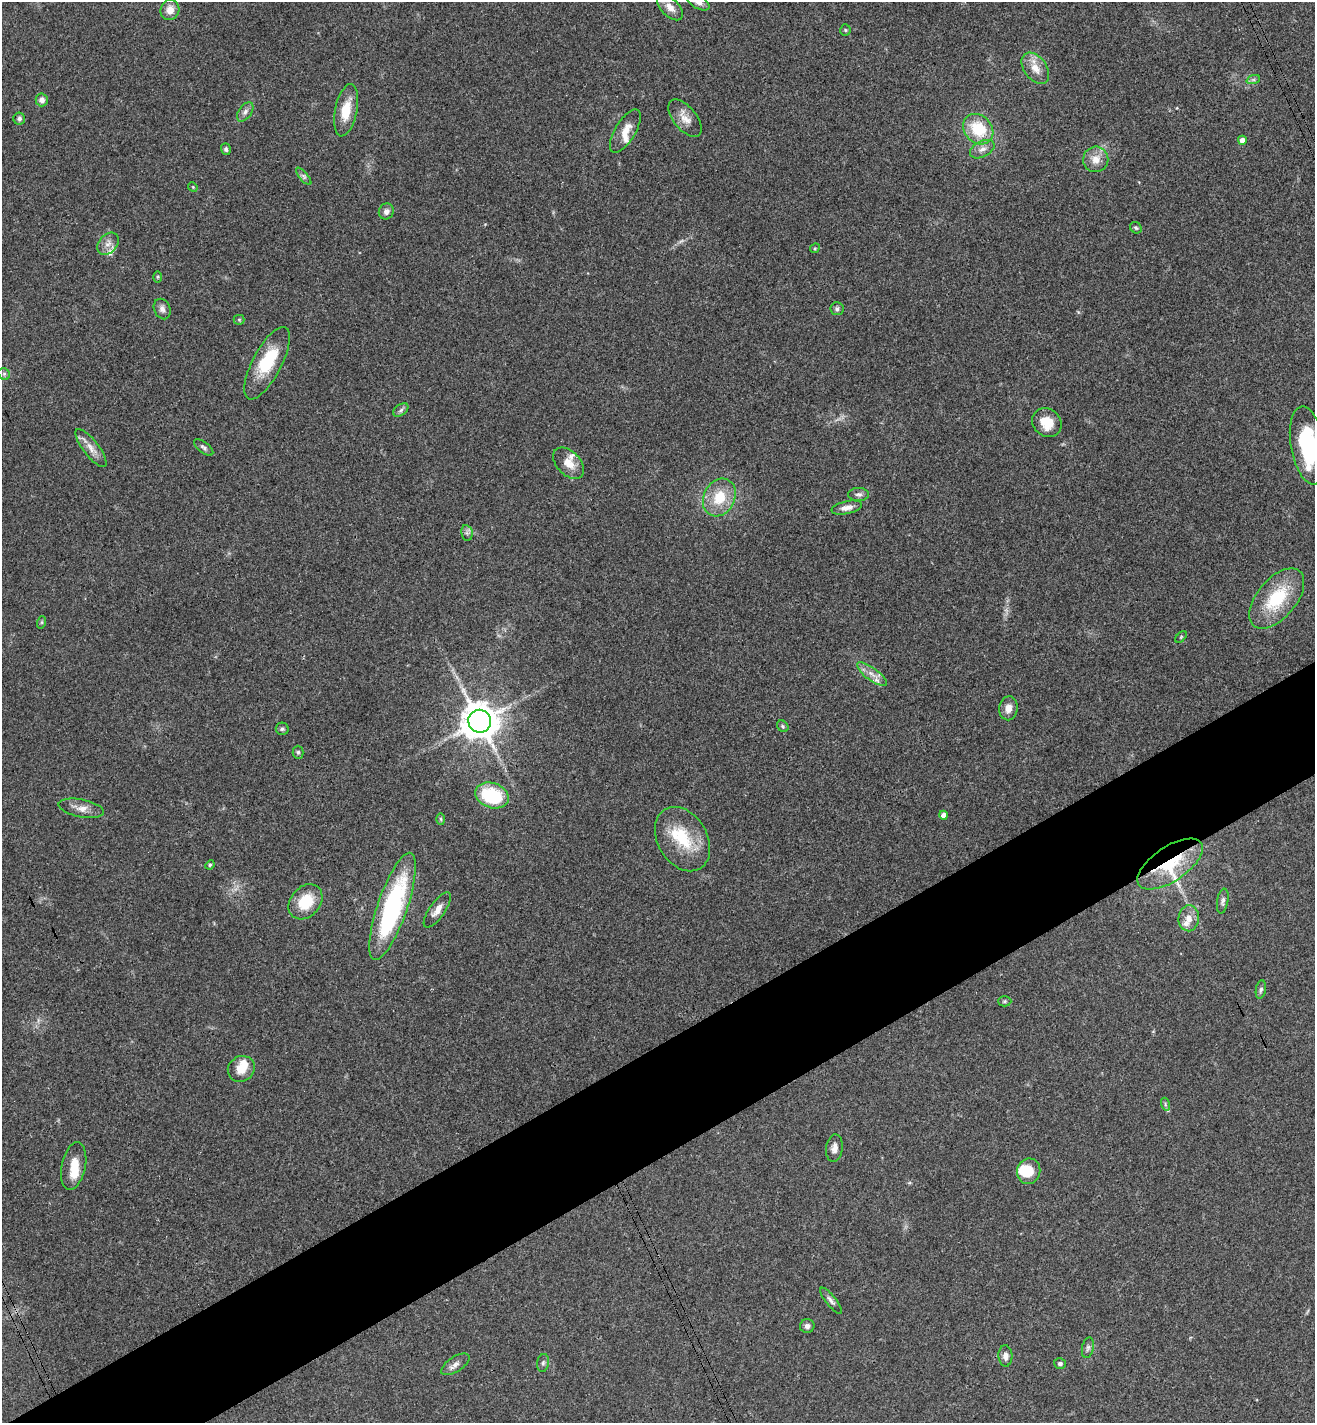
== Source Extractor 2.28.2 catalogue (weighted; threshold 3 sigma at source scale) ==
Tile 7 of 4 x 4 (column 3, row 2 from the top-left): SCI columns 2799-4111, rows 2879-4299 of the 5732 x 5755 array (HDU 1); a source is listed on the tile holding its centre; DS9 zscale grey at full resolution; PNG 1317 x 1425 px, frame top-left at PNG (2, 2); each listed source drawn as its Kron ellipse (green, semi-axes under 4 px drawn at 4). Shown black and unused: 7% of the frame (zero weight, under 3 of 4 exposures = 4% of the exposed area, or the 3 px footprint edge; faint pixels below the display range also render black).
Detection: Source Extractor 2.28.2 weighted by HDU 2 'WHT'; one run over the whole footprint, this tile lists its part. Background 0.0388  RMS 0.0047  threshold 0.021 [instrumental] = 3 sigma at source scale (4.5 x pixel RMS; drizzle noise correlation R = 1.50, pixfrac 1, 0.05/0.05 arcsec/px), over >= 5 px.
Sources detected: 86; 2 inside a brighter object's white glare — neither listed nor drawn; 10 inside a brighter listed object's ellipse — not listed separately; the other 74 listed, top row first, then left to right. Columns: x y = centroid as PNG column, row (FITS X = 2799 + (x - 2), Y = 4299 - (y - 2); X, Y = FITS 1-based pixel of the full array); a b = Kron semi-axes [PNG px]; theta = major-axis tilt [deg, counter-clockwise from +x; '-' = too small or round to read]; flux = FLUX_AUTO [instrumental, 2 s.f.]
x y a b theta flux
698 2 12 6 -30 2.6
670 7 16 8 -46 4.7
170 10 10 9 - 4.3
845 30 5 5 - 0.67
1035 68 18 11 -53 5.9
1253 80 7 4 18 0.88
42 100 6 6 - 2.4
346 110 26 11 78 11
245 112 11 6 55 1.8
685 118 22 11 -51 5.3
19 119 6 6 - 1.1
978 129 17 13 -46 18
625 131 24 10 59 6.1
1242 140 4 4 - 3.3
226 149 6 5 - 1
982 149 13 8 27 2.9
1096 159 13 12 - 5.4
304 176 11 4 -50 1.3
193 187 5 4 - 0.52
386 211 8 7 - 2.1
1136 228 6 5 - 0.79
108 244 12 9 49 3.1
815 248 5 4 - 0.56
157 277 5 3 - 0.53
162 309 10 8 -65 2.3
837 309 6 6 - 1.2
239 320 5 5 - 0.59
267 363 40 14 62 24
4 374 6 5 - 0.93
401 410 8 5 37 1.3
1047 423 15 13 -40 9.2
1308 445 39 17 -80 48
204 447 11 5 -38 1.3
91 448 23 8 -52 4.6
569 463 18 12 -46 6
859 494 10 6 0 1.5
719 497 20 15 62 14
847 508 15 6 13 3.1
467 533 8 5 -80 1.3
1277 598 36 19 50 26
42 622 6 4 71 0.59
1181 637 7 4 46 0.58
872 674 18 6 -36 4.1
1008 708 12 9 82 3.6
480 721 11 11 - 1100
783 726 6 5 - 0.79
282 729 6 6 - 0.96
298 752 6 5 - 0.86
492 795 17 12 -18 26
81 808 23 9 -11 4.4
943 815 4 4 - 3
441 819 6 4 -88 0.68
682 839 34 24 -59 22
1170 864 37 17 34 26
210 865 5 4 - 0.63
1223 901 12 5 80 1.5
305 902 19 15 48 15
393 906 56 15 71 70
437 910 21 7 55 4.3
1189 918 13 10 83 4.5
1261 989 9 5 80 1.2
1005 1001 7 5 1 0.71
241 1069 14 12 36 6.9
1165 1104 6 4 -72 0.75
834 1148 14 8 82 2.8
74 1166 24 12 78 8
1029 1171 13 11 72 10
831 1301 16 5 -52 1.9
807 1326 7 7 - 1.7
1088 1348 10 6 78 1.4
1005 1356 10 7 -87 2.3
543 1363 9 6 80 1.2
1060 1363 6 5 - 1.1
455 1364 16 7 33 2.7
Overlapping masked pixels (flux is a lower limit): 1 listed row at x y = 1170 864
Isophote crosses this tile's border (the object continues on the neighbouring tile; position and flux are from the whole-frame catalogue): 2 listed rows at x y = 698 2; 1308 445